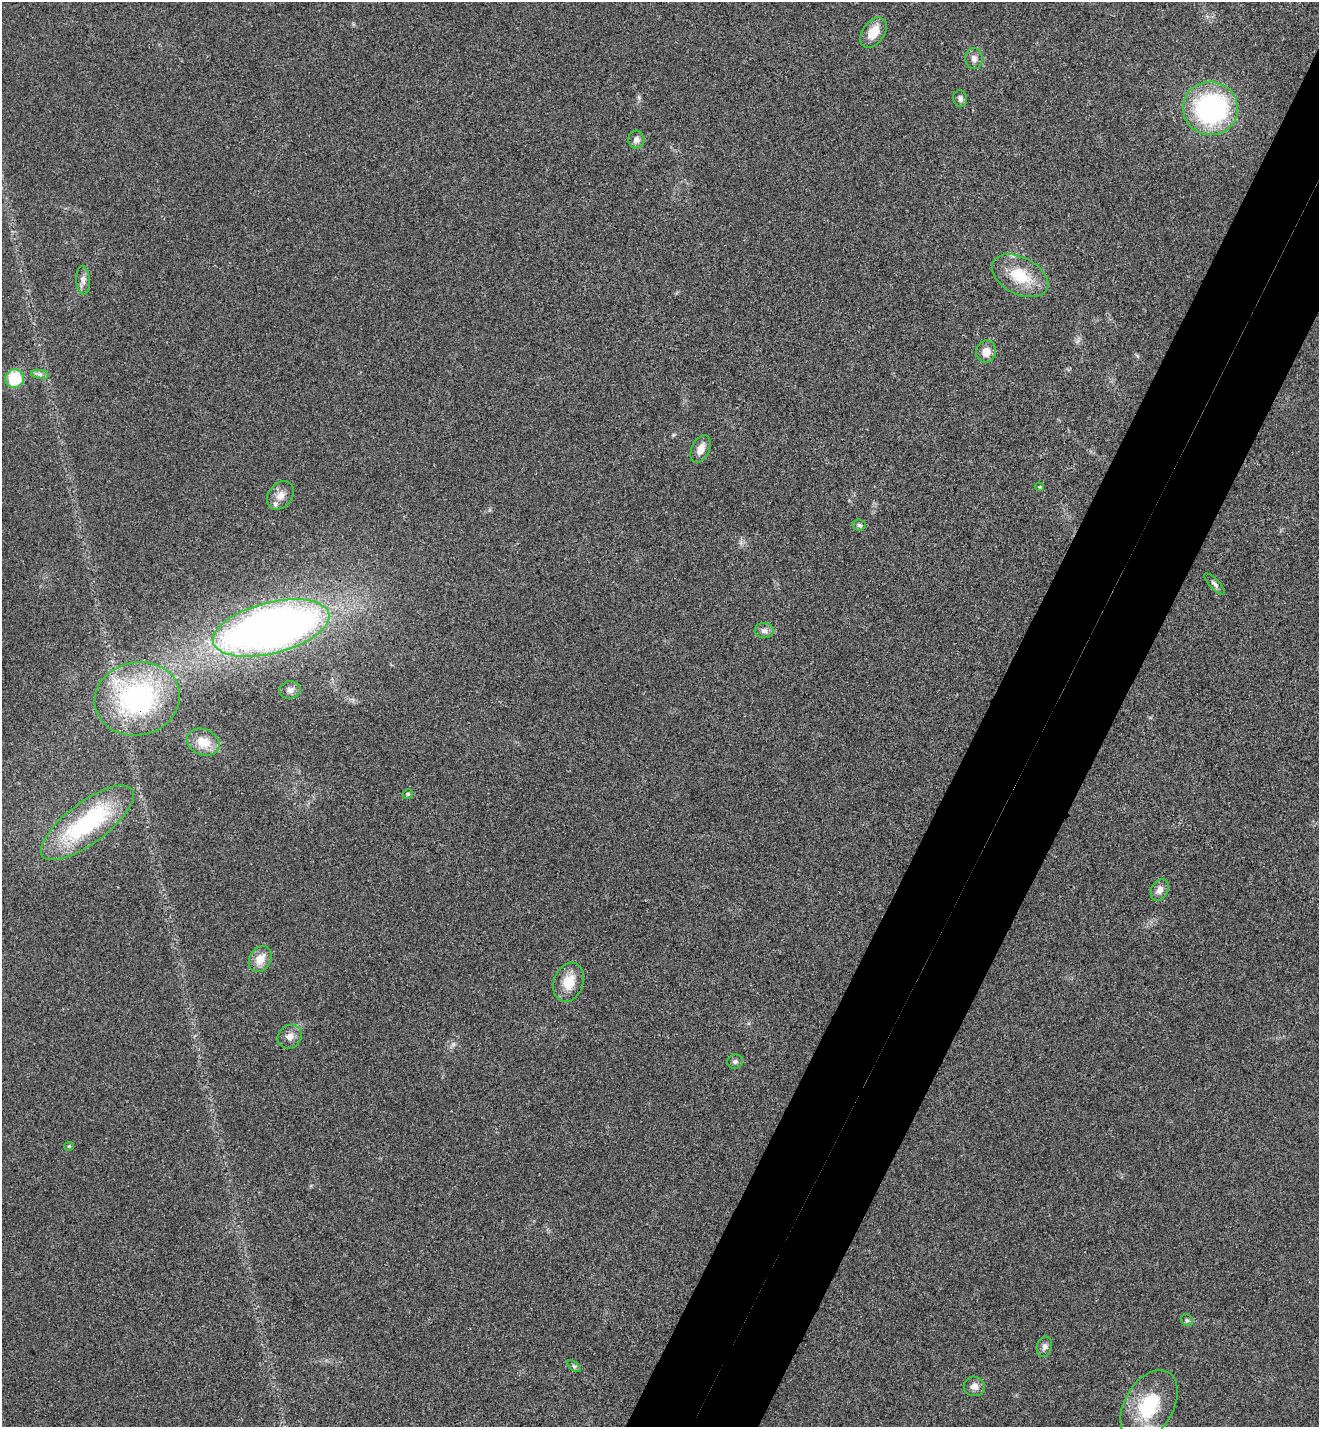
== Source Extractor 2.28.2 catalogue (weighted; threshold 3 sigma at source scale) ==
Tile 10 of 4 x 4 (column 2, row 3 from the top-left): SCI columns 1513-2829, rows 1459-2883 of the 5795 x 5765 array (HDU 1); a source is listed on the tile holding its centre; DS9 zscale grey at full resolution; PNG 1321 x 1429 px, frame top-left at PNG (2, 2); each listed source drawn as its Kron ellipse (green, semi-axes under 4 px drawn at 4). Shown black and unused: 9% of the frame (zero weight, under 3 of 4 exposures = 6% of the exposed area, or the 3 px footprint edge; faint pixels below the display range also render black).
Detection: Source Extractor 2.28.2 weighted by HDU 2 'WHT'; one run over the whole footprint, this tile lists its part. Background 0.0216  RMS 0.0064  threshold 0.0287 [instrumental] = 3 sigma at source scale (4.5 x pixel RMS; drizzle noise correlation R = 1.50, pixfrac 1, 0.05/0.05 arcsec/px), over >= 5 px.
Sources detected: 33; all 33 listed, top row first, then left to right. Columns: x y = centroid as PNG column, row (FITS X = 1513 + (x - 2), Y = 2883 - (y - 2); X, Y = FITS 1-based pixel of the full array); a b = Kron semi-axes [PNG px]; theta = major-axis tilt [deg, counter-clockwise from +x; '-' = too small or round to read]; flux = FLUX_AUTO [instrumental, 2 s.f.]
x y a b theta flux
873 32 17 11 53 11
974 59 10 9 - 3.4
960 99 8 7 - 2.3
1210 108 27 26 - 120
636 139 9 8 - 2.9
1020 276 30 18 -28 23
83 280 14 6 -86 3.4
986 352 11 10 - 6.3
40 374 9 4 -8 1.9
15 379 9 9 - 26
700 449 15 9 67 6
1039 487 4 3 - 0.83
280 495 15 12 51 6.5
859 525 6 5 - 1.4
1215 584 14 5 -46 1.9
271 628 60 25 14 520
764 631 9 7 -3 2.8
290 690 10 9 - 3.3
137 699 43 36 13 110
203 742 17 12 -23 11
408 794 5 4 - 0.95
87 823 56 20 37 74
1160 890 11 8 63 4.3
260 959 14 10 57 8.4
569 982 20 14 72 12
290 1037 13 11 47 4.7
735 1062 8 7 - 1.8
69 1146 4 4 - 0.68
1187 1320 6 5 - 1.2
1044 1347 10 7 75 2.5
574 1366 8 4 -36 1.2
974 1386 10 9 - 4
1149 1406 38 24 60 38
Overlapping masked pixels (flux is a lower limit): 1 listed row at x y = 137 699
Isophote crosses this tile's border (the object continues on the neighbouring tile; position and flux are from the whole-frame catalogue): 1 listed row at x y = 1149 1406